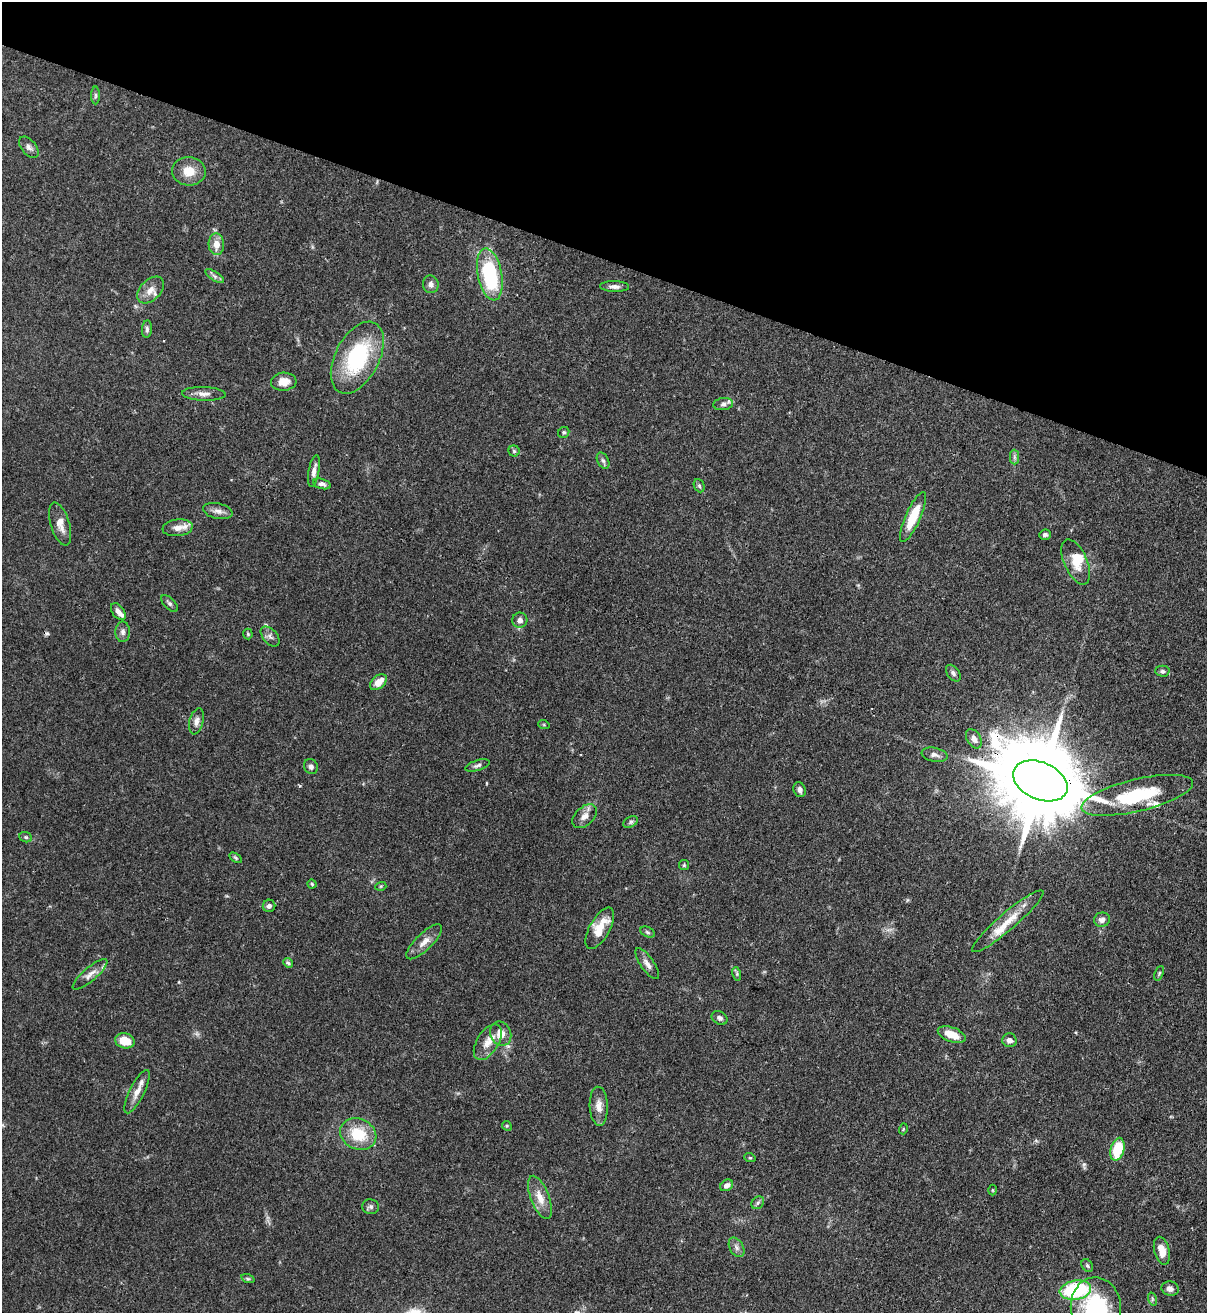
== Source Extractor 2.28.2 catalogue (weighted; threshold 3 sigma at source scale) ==
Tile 2 of 4 x 4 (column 2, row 1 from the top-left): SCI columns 1424-2628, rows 3965-5275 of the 5382 x 5307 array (HDU 1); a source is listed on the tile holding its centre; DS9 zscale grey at full resolution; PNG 1209 x 1315 px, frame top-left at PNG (2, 2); each listed source drawn as its Kron ellipse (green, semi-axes under 4 px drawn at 4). Shown black and unused: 20% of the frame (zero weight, under 3 of 4 exposures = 7% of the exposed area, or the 3 px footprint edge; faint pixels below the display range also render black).
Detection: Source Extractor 2.28.2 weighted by HDU 2 'WHT'; one run over the whole footprint, this tile lists its part. Background 0.099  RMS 0.0041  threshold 0.0185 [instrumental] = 3 sigma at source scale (4.5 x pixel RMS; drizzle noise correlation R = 1.50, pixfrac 1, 0.05/0.05 arcsec/px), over >= 5 px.
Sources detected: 95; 1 cosmic-ray / hot-pixel residue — neither listed nor drawn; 5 inside a brighter listed object's ellipse — not listed separately; the other 89 listed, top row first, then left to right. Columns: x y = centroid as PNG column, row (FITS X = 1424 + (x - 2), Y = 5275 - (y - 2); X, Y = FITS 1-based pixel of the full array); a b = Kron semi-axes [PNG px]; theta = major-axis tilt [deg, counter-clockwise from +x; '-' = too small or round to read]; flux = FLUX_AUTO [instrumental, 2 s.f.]
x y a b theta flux
95 95 9 4 90 0.81
29 147 12 7 -50 1.7
189 171 17 14 -4 6.7
216 244 11 7 -88 4.3
490 274 26 12 -79 35
215 276 11 4 -34 1.1
431 284 9 8 - 1.7
614 287 14 5 -1 1.9
150 290 16 10 45 3.9
147 329 8 5 84 0.93
357 358 39 22 63 39
284 382 13 9 5 4.6
204 394 22 7 -2 2.8
723 404 10 6 7 1.4
564 432 6 5 - 0.68
514 451 5 5 - 0.7
1014 457 7 4 -89 1
603 461 8 5 -62 1.1
314 471 16 5 80 2.3
322 484 9 5 -16 1.3
699 486 7 5 -68 0.73
218 511 15 7 -12 2.4
913 517 27 7 66 11
60 524 22 9 -73 4.4
178 528 15 8 7 3.8
1045 535 6 5 - 1.1
1076 562 24 11 -66 7
169 603 10 5 -45 1
118 612 10 6 -52 2
520 620 7 7 - 1.7
123 632 10 7 87 1.5
248 634 5 5 - 0.52
270 636 12 7 -49 1.6
1162 671 7 5 -2 0.92
953 673 9 6 -53 1.2
378 682 10 6 42 4.7
196 721 13 7 76 2.2
544 725 6 3 -19 0.4
974 739 10 7 -58 2.4
934 755 13 7 -11 1.7
478 765 12 5 17 1.3
311 767 8 6 -63 1.4
1040 781 28 18 -24 7100
800 790 7 6 - 1.6
1137 795 57 16 13 29
584 816 14 9 44 3
631 822 8 5 28 0.88
26 837 6 5 - 0.67
236 858 7 4 -32 0.65
684 865 5 5 - 0.57
312 884 4 4 - 0.52
381 886 5 3 - 0.41
269 906 6 6 - 1.3
1102 920 8 7 - 2
1008 921 46 8 41 9.6
600 928 23 10 61 8.4
647 932 7 5 -27 0.76
424 942 23 8 44 3.8
288 963 5 4 - 0.63
647 964 18 6 -55 2.5
1159 973 7 4 67 0.53
90 974 22 6 40 3.1
737 974 7 4 -73 0.71
720 1018 8 6 -33 1.2
501 1034 12 10 -66 5
952 1035 14 7 -19 6.7
1009 1040 7 7 - 2.2
125 1041 10 7 -15 7.7
488 1042 20 11 58 5
137 1092 24 7 64 4.1
599 1106 19 9 -88 3.8
507 1126 5 4 - 0.44
903 1129 5 3 - 0.44
358 1134 19 15 -26 13
1117 1149 11 6 75 14
750 1158 6 3 -18 0.47
727 1185 7 5 32 1.7
992 1190 5 3 - 0.36
540 1197 23 9 -69 5.3
758 1203 7 5 47 0.97
370 1207 8 7 - 1.2
737 1247 10 6 -60 1.6
1162 1251 14 7 -75 5.2
1087 1266 7 5 -55 0.7
248 1279 7 4 -18 0.7
1170 1289 9 7 -13 1.9
1075 1290 16 9 9 37
1152 1299 7 4 -72 0.65
1096 1308 30 25 -84 35
Overlapping masked pixels (flux is a lower limit): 3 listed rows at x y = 357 358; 1040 781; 1137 795
Isophote crosses this tile's border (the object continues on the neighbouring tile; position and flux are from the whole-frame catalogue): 1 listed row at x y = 1096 1308